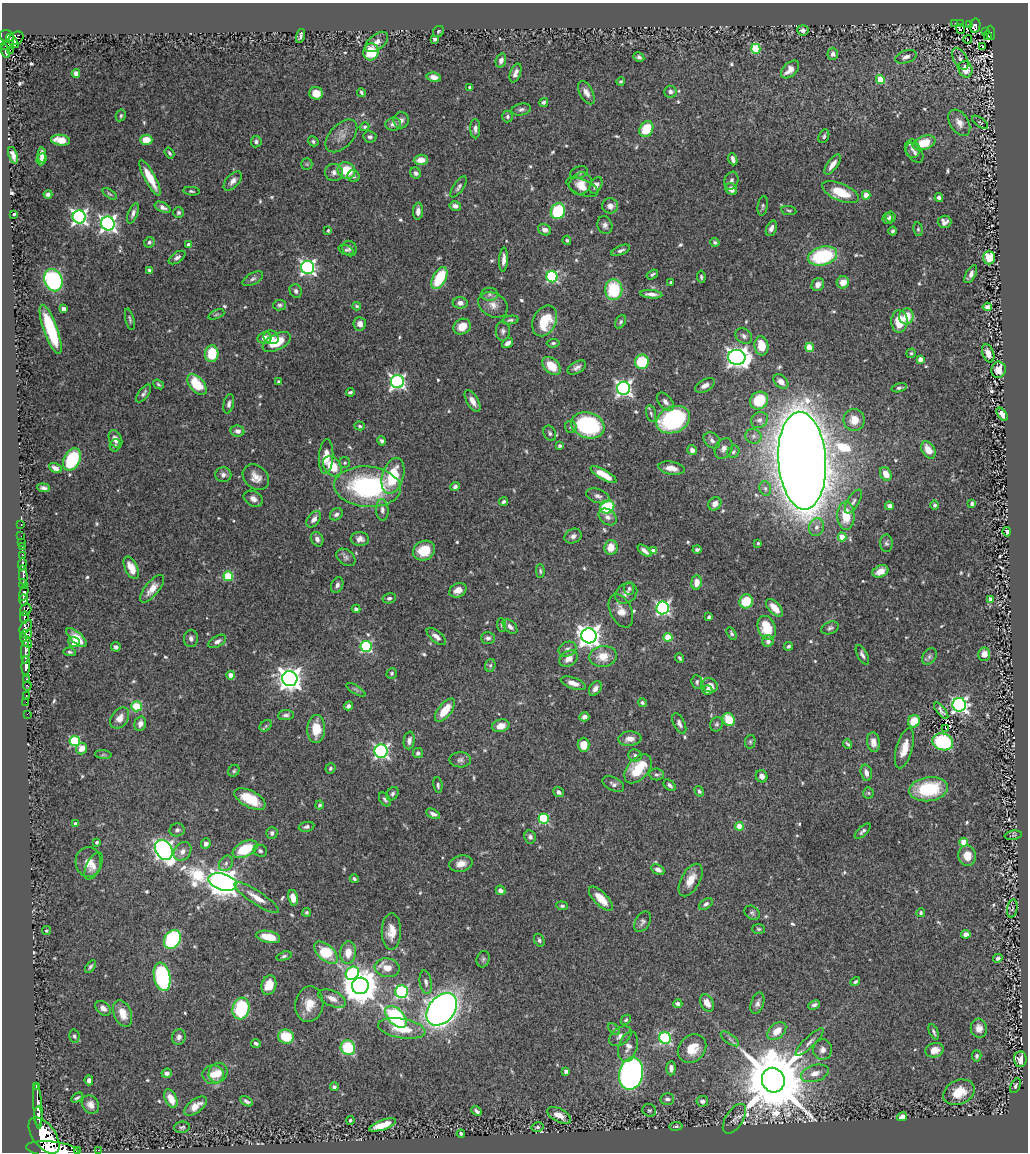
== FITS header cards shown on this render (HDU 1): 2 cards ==
NAXIS1  =                 1026
NAXIS2  =                 1150

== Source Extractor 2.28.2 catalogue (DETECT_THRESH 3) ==
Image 1026 x 1150 px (HDU 1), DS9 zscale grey, 1 PNG px = 1 image px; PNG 1030 x 1154 px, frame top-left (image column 1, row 1150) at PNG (2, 3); each listed source drawn as its Kron ellipse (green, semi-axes under 4 px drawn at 4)
Background 1.09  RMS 0.021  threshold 0.0634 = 3 sigma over >= 5 px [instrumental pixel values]
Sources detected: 635; of the 635, the 500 brightest by FLUX_AUTO listed and drawn (135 fainter detections omitted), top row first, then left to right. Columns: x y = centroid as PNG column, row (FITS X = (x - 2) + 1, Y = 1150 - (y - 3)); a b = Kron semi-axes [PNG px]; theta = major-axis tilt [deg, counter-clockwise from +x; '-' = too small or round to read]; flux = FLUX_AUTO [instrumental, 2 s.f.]
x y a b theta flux
955 23 2 2 - 15
960 23 4 2 - 57
970 24 3 3 - 22
975 26 7 5 78 200
961 29 5 3 - 6.5
803 30 5 5 - 5.3
438 31 6 5 - 2.6
985 32 2 2 - 16
991 33 7 3 -85 160
988 35 3 3 - 42
7 36 7 6 - 810
300 36 7 3 72 3.3
16 38 8 6 36 690
435 39 3 3 - 3.3
968 39 4 2 - 3.2
12 41 8 3 -49 680
377 42 13 7 40 8.2
6 45 8 4 18 370
983 47 3 2 - 3.7
756 49 5 4 - 81
10 50 2 2 - 8.9
6 51 7 3 -75 310
371 52 9 7 78 37
833 54 6 5 - 6
639 57 5 4 - 3.6
906 57 11 6 17 6.7
960 59 12 6 -60 6.3
501 60 7 5 70 5.7
790 69 11 6 44 15
965 69 8 7 - 21
76 73 4 4 - 8.6
516 73 10 5 71 6.9
434 77 7 4 -10 8.3
880 79 5 4 - 37
621 81 4 4 - 2.4
469 87 3 3 - 2.2
361 92 4 3 - 2.4
670 92 6 6 - 5.6
316 93 6 6 - 22
586 93 13 6 -61 8.8
544 102 4 4 - 2.5
521 109 10 6 12 4.5
121 115 6 5 - 2.9
507 116 6 5 - 3.1
401 120 8 7 - 5.9
980 122 9 4 -36 2.8
959 123 14 9 -57 11
393 124 8 6 7 7.2
364 127 5 4 - 2.4
475 129 9 5 -90 5
646 129 8 6 60 40
341 136 19 11 47 13
824 136 7 5 65 2.9
370 137 6 5 - 4.2
60 140 9 5 -7 24
146 140 6 5 - 25
313 141 5 4 - 3
256 142 5 5 - 5
924 143 12 7 20 42
912 149 9 7 -77 7.2
169 153 6 3 -57 2.6
915 153 11 7 -54 5.7
13 155 9 4 -71 7.6
42 155 7 4 87 8.1
42 159 6 4 67 6.5
733 159 6 4 -69 5.5
421 160 7 5 3 14
307 164 6 5 - 2.3
832 164 12 5 54 11
346 170 9 8 - 44
334 172 9 8 - 7.3
416 173 6 5 - 4.2
579 173 9 6 19 3.6
353 176 6 5 - 3.2
150 178 20 5 -61 33
233 181 12 6 49 8
731 181 9 7 69 5.6
580 184 12 10 45 14
596 185 9 5 62 7.4
459 187 12 5 55 4.3
582 187 17 8 -23 14
731 189 6 5 - 8.6
191 191 8 4 -5 2.8
840 192 19 8 -23 40
48 194 4 4 - 4.4
109 194 8 4 -35 2.2
866 195 4 4 - 22
939 198 4 4 - 4.5
455 206 6 4 -12 6
610 206 8 7 - 9.3
763 206 10 5 80 3
163 207 8 5 -25 6.4
789 210 7 4 -9 2.2
418 211 8 5 87 7.2
558 211 8 7 - 85
133 213 11 4 70 5
178 213 5 5 - 3.2
14 214 3 3 - 2.3
79 217 6 6 - 430
891 217 5 5 - 5
888 219 5 5 - 4.8
944 222 7 6 - 6.4
108 224 7 6 - 530
605 225 9 7 -70 5.7
771 228 8 5 68 5.8
918 229 7 4 -81 2.4
328 230 4 3 - 2.5
545 230 7 5 -27 7.8
893 231 4 3 - 3
567 240 5 4 - 2.3
149 242 5 5 - 3.2
715 242 5 4 - 2.5
189 245 4 4 - 9.9
350 249 8 7 - 4.2
346 250 8 4 -21 2.3
621 250 10 4 23 4.4
823 256 15 9 14 120
177 257 9 5 33 4.9
989 258 7 6 - 33
504 260 12 4 86 7.5
308 267 6 6 - 430
149 270 4 3 - 2.6
652 274 6 3 35 2.7
971 274 10 5 60 6.9
552 277 5 5 - 190
701 277 6 4 -83 2.4
439 278 12 6 61 67
253 279 11 5 29 4.2
53 280 11 9 -67 220
671 282 3 3 - 2.5
843 282 6 6 - 17
818 285 7 6 - 9.7
614 290 10 8 89 72
296 291 7 6 - 4.4
489 294 8 6 0 4.9
651 294 11 4 -5 7.5
460 303 7 6 - 6.7
280 305 6 5 - 3.4
493 305 15 11 -30 14
357 306 4 4 - 2.7
987 307 5 4 - 7
64 309 4 4 - 15
216 314 8 4 22 2.4
906 316 8 7 - 25
130 319 11 4 -76 3.1
510 320 8 4 7 3.1
545 321 16 11 65 49
899 321 11 8 90 34
621 322 7 5 60 3.1
360 324 7 6 - 8.1
462 327 9 7 29 20
51 329 26 7 -70 80
503 331 9 7 90 5.2
744 336 9 7 -38 5.6
271 337 8 6 -22 8.7
264 338 7 6 - 9.5
277 342 15 8 26 39
508 343 6 4 35 5.7
553 343 6 4 7 2.7
761 346 9 7 -81 29
809 347 4 4 - 43
911 353 5 4 - 2.3
988 353 9 5 -70 10
212 354 8 6 86 44
737 357 9 7 -9 890
920 359 4 4 - 14
642 362 7 7 - 65
551 366 11 7 -44 29
577 368 10 5 30 5.9
998 370 8 7 - 14
279 382 3 3 - 3.2
397 382 6 6 - 390
781 382 8 6 -43 9.9
158 384 6 4 -38 2.7
197 385 12 7 -49 53
705 385 11 6 29 7.8
624 388 6 6 - 490
899 388 7 4 14 3.4
350 392 4 3 - 2.8
144 393 10 5 54 4.4
759 400 9 8 - 51
473 401 12 6 -59 11
665 402 11 6 -49 7.2
229 404 10 5 77 4.3
651 414 8 5 -73 3.1
1002 414 7 4 -53 9.6
673 420 17 13 23 190
759 420 9 7 35 6.7
854 420 11 10 - 21
588 425 17 13 -18 160
360 426 5 4 - 2.5
571 427 6 5 - 3.2
237 431 7 5 -9 7.5
550 433 8 6 -65 3.5
753 436 8 7 - 5.7
115 439 9 6 -65 11
712 440 9 7 -44 5.9
382 441 4 4 - 3.3
115 445 6 5 - 2.6
560 446 4 3 - 2.4
724 448 11 8 58 7.4
692 450 5 4 - 7.9
928 450 9 6 -59 15
733 452 6 5 - 3.1
326 456 17 7 87 19
72 459 12 8 62 100
802 461 49 24 -86 6900
345 463 5 5 - 2.3
332 466 11 8 -51 35
55 468 7 4 -28 7.2
671 468 13 6 -10 13
886 474 7 5 -61 16
223 475 8 7 - 5.5
604 475 15 5 -30 25
393 476 18 10 73 60
256 477 14 11 -43 14
367 487 33 20 -5 220
455 487 5 4 - 5
43 488 6 3 -7 4.2
765 488 7 5 -75 4.5
598 496 12 7 -18 6.3
253 499 10 7 -30 8
504 502 5 4 - 3.4
853 502 13 5 59 6
715 504 7 6 - 9.9
972 504 4 4 - 4.8
935 505 4 4 - 3
889 506 4 4 - 6.6
607 507 7 6 - 86
382 510 11 6 -87 6.5
336 514 7 5 38 4.6
846 516 14 8 -89 36
608 517 10 7 -38 8
314 519 9 5 54 8
21 525 3 2 - 20
816 527 9 7 73 6.9
1007 532 4 3 - 2.5
21 536 2 2 - 15
573 536 9 7 27 6.1
842 537 4 4 - 36
317 539 7 6 - 6
360 539 9 7 -3 7.9
22 542 2 2 - 14
758 543 4 3 - 2.2
886 543 8 6 -88 3.6
22 546 3 2 - 25
611 547 7 6 - 22
697 549 4 3 - 2.9
424 551 11 9 24 37
645 551 8 4 -39 6.2
653 551 4 4 - 17
22 555 3 2 - 170
346 557 10 7 -36 5.1
22 564 6 3 86 290
131 568 12 6 -64 21
540 571 7 4 -88 2.5
880 571 8 5 22 13
23 575 10 3 -88 1100
228 576 5 5 - 75
696 582 7 5 84 14
23 584 5 3 - 280
337 585 8 5 65 5.3
629 588 6 5 - 3.2
152 589 17 7 51 17
458 590 9 7 26 12
24 593 8 4 78 1800
626 593 12 9 34 9.2
389 598 7 5 12 3.7
991 599 4 4 - 13
24 600 5 4 - 1100
746 601 7 6 - 41
663 608 6 6 - 290
774 608 11 5 -47 17
356 609 4 4 - 4.3
26 610 6 5 - 1200
621 611 18 11 -65 14
24 617 6 3 79 680
709 617 4 3 - 3.3
502 625 7 4 -86 2.4
26 627 8 5 51 1000
510 627 9 5 -43 6.1
767 628 12 8 -71 42
830 628 9 6 19 3.9
732 633 7 4 -59 2.8
26 634 6 4 12 840
436 636 12 5 -40 8.2
589 636 7 7 - 1200
77 637 13 5 -42 20
668 637 4 4 - 40
191 638 8 7 - 5.5
488 638 7 5 1 4.5
26 641 8 3 -50 310
217 641 10 5 30 5.8
768 641 5 5 - 5.5
74 642 6 5 - 26
366 646 5 5 - 160
789 646 4 4 - 3
116 647 5 4 - 4.1
568 649 9 7 24 6.2
25 652 11 3 88 1300
70 652 6 4 -11 2.4
984 654 6 6 - 9.6
862 655 10 5 -63 4.6
603 656 14 10 8 24
929 656 9 6 52 3.9
680 658 5 3 - 2.4
569 659 10 7 31 12
490 665 6 5 - 2.6
26 666 10 4 89 2000
392 673 5 5 - 2.7
231 675 4 4 - 13
27 679 3 2 - 190
290 679 8 7 - 1200
697 682 7 5 -87 3
573 683 13 5 -19 11
710 685 8 6 -38 11
27 686 4 4 - 280
595 688 8 5 56 6.5
356 690 11 4 -32 3
707 690 5 5 - 5.1
26 695 3 2 - 30
26 702 2 2 - 20
642 703 4 4 - 2.7
959 705 7 6 - 450
137 706 5 5 - 51
348 706 5 4 - 5.1
445 710 14 6 52 30
941 711 10 4 -52 5
27 714 2 2 - 19
286 715 8 5 6 4
584 717 5 4 - 8.2
120 718 11 8 54 13
729 719 7 5 -57 35
914 721 6 5 - 29
140 724 7 5 73 7
679 724 11 5 -63 5.3
717 724 7 6 - 3.1
266 726 7 5 40 2.4
501 726 9 6 14 14
316 729 14 9 89 32
946 729 4 2 - 3.9
630 739 11 7 5 13
409 740 9 5 81 6.5
75 741 5 5 - 110
750 742 7 5 77 2.5
873 742 10 6 -82 9.6
943 742 10 8 -17 120
848 744 5 3 - 2.6
584 745 7 6 - 22
81 748 6 5 - 13
904 748 21 8 74 22
381 751 6 6 - 350
418 753 5 5 - 4.3
103 755 8 4 -7 2.7
635 755 7 6 - 4.4
460 760 11 7 0 5.6
330 768 5 5 - 2.9
638 769 17 10 48 50
234 771 6 5 - 2.5
866 773 8 5 -75 8.6
656 774 7 6 - 3.9
762 776 6 5 - 7.8
613 784 11 6 -26 5.4
438 785 7 4 -81 3.2
670 785 7 4 -41 4.3
928 789 19 12 9 89
699 791 5 4 - 3.4
559 792 6 4 -38 5.1
868 793 5 5 - 2.2
392 794 7 5 57 3.7
250 799 17 8 -27 37
385 799 8 5 -53 3.4
319 805 4 4 - 2.6
433 814 7 4 -25 5.6
544 819 5 5 - 100
76 824 4 3 - 6.2
739 826 4 4 - 34
306 827 8 5 11 3.6
177 830 7 6 - 3.8
863 831 10 4 44 4.3
272 833 6 5 - 4.3
1013 835 9 4 8 2.6
530 837 6 5 - 4.1
97 842 3 3 - 3.2
964 842 4 4 - 40
206 844 5 5 - 6.3
245 849 13 7 25 58
164 850 10 8 -59 550
182 851 10 8 52 9.9
260 851 7 6 - 3.5
967 856 10 8 -80 21
88 862 15 12 -87 16
226 863 8 6 59 4.5
461 864 12 8 14 12
93 866 14 7 63 8.9
658 870 7 5 -30 6.5
354 879 4 4 - 2.9
691 880 18 9 60 20
223 882 15 8 -17 2400
500 890 5 4 - 6.1
257 898 26 6 -33 20
293 898 8 5 -77 16
601 899 15 6 -45 22
706 904 8 5 37 3.9
562 906 6 4 -7 3
1012 908 9 5 80 3
307 912 4 4 - 2.4
752 913 8 6 -40 3.3
921 913 4 4 - 2.8
642 922 11 7 60 5
759 929 6 5 - 2.6
46 931 4 4 - 2.5
391 931 18 9 89 18
966 934 5 4 - 8.5
268 937 12 6 -12 30
172 939 10 7 59 160
539 940 7 5 -65 3.4
326 953 14 7 -42 64
348 953 11 8 85 19
284 956 8 4 17 3
998 958 5 4 - 4.5
483 959 8 6 74 3.5
90 967 7 4 53 2.9
387 968 12 9 -9 18
352 973 7 6 - 160
162 977 14 8 -78 190
426 982 12 6 -81 5.5
855 982 5 3 - 3
269 985 10 7 74 27
360 986 8 8 - 3600
401 991 6 6 - 220
332 998 15 7 -24 13
678 1003 4 3 - 4.3
707 1003 9 6 -61 14
757 1003 11 6 71 5.4
309 1004 18 14 80 24
814 1005 6 4 23 4.7
103 1008 9 6 -40 8.6
241 1009 11 8 75 100
442 1009 18 12 51 1100
123 1013 14 8 -68 20
396 1017 13 7 -44 180
626 1020 6 4 45 2.7
402 1028 24 9 -9 41
979 1028 9 8 - 10
614 1029 7 4 -45 2.3
777 1031 11 7 42 20
934 1032 8 3 -68 3.1
74 1036 6 5 - 3
620 1036 12 8 37 8.9
179 1037 8 6 79 5.6
286 1037 8 7 - 46
665 1038 6 5 - 190
730 1039 11 4 -36 4.8
809 1042 19 5 45 7.6
256 1043 5 4 - 3.1
628 1047 15 9 73 12
348 1048 7 7 - 72
692 1049 15 13 44 30
822 1050 10 9 - 8.5
935 1050 9 7 17 13
977 1056 6 4 77 3.5
1020 1059 8 6 -89 9.8
671 1068 7 4 86 7.7
566 1071 4 4 - 5.9
167 1073 5 4 - 6.4
218 1073 10 9 - 20
815 1073 14 8 17 14
631 1074 16 12 77 510
213 1075 10 9 - 17
89 1080 5 4 - 5.8
773 1080 12 11 - 18000
36 1086 3 3 - 250
1015 1086 8 4 66 3.1
334 1087 4 3 - 4.1
959 1092 16 12 23 29
77 1098 6 3 31 2.9
171 1099 10 5 -64 20
667 1099 7 6 - 4.6
247 1101 7 4 -29 4.3
702 1101 6 5 - 5.2
90 1105 9 8 - 9
38 1106 23 3 -86 2400
196 1106 13 6 35 14
649 1110 7 6 - 3.1
477 1111 6 3 -43 4.1
559 1115 13 6 -28 13
38 1116 10 4 -88 1900
902 1117 5 4 - 7.9
734 1119 17 8 57 9
350 1120 4 4 - 2.2
383 1125 14 5 19 28
676 1126 6 3 8 2.6
182 1127 8 5 2 3.1
537 1127 6 4 12 3.4
461 1134 4 3 - 3.4
44 1135 21 11 -53 11000
52 1149 26 8 -6 9600
98 1150 2 2 - 9.9
78 1151 3 2 - 49
At the frame edge (FLAGS 8, measured only in part): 2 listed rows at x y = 52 1149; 78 1151
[135 fainter detections neither listed nor drawn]